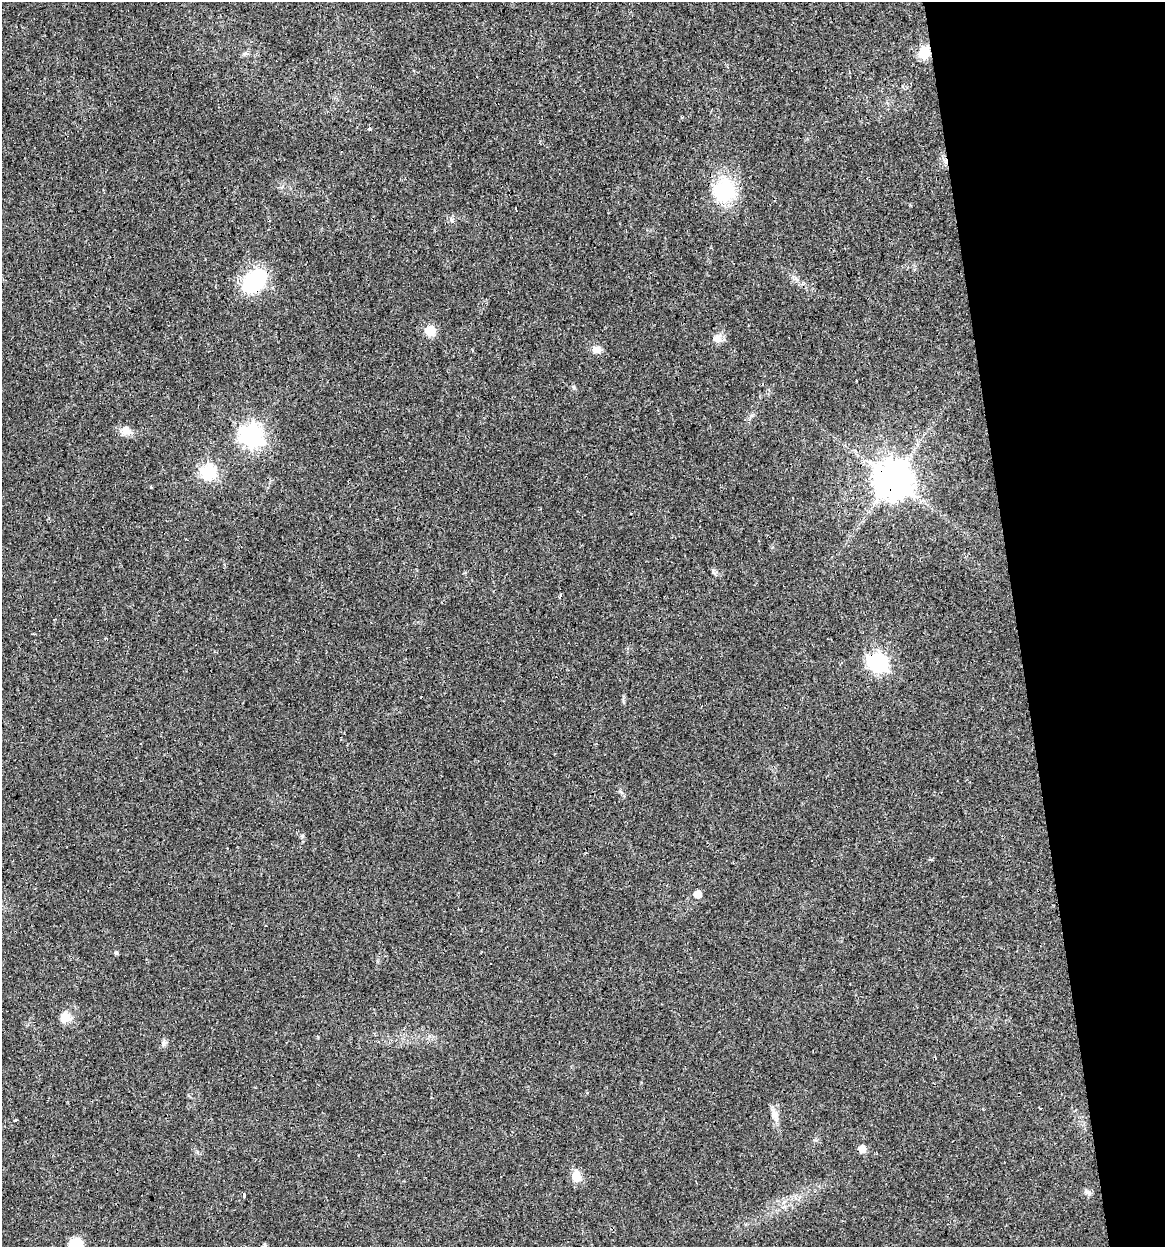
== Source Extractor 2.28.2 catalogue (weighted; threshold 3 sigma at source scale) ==
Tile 12 of 4 x 4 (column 4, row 3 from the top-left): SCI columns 3520-4682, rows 1245-2489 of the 4761 x 4978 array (HDU 1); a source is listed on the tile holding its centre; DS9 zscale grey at full resolution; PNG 1167 x 1249 px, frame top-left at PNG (2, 2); no overlay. Shown black and unused: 13% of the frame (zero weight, under 3 of 4 exposures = <1% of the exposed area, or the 3 px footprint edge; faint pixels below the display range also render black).
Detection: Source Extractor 2.28.2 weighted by HDU 2 'WHT'; one run over the whole footprint, this tile lists its part. Background 0.021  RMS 0.0031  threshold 0.0139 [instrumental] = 3 sigma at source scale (4.5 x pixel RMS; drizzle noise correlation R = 1.50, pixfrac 1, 0.0396/0.0396 arcsec/px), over >= 5 px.
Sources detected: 31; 3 cosmic-ray / hot-pixel residue — not listed; the other 28 listed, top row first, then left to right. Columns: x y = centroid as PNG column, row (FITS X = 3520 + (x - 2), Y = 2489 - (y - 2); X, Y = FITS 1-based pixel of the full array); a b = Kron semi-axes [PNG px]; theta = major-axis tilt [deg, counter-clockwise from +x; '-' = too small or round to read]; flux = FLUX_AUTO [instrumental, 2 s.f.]
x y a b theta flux
924 53 10 10 - 7.1
370 129 4 4 - 0.4
724 191 20 18 79 24
452 220 7 4 -71 0.52
254 281 22 15 44 34
430 331 6 6 - 14
717 339 13 11 -20 2.1
597 350 11 9 -19 2
856 381 2 2 - 0.28
126 431 14 10 -35 2.5
251 436 9 8 - 190
208 472 7 7 - 54
892 479 11 10 - 900
151 487 3 2 - 2.9
560 596 5 2 - 0.54
878 663 8 7 - 110
931 860 3 3 - 1.8
698 894 5 5 - 4.2
116 953 5 5 - 0.43
65 1017 12 11 - 3.9
164 1043 9 7 65 0.95
774 1114 16 9 -71 2.3
15 1120 3 2 - 0.55
862 1149 6 5 - 3.6
576 1176 13 10 -86 3.9
1089 1192 8 5 -63 0.98
243 1195 3 3 - 6.4
76 1243 16 12 22 5.5
Overlapping masked pixels (flux is a lower limit): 4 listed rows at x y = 924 53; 254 281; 892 479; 878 663
Isophote crosses this tile's border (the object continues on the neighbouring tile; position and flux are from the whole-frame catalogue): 1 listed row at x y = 76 1243
Unlisted compact peaks at least as high as the median listed source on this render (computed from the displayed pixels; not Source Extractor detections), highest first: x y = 713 571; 574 387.